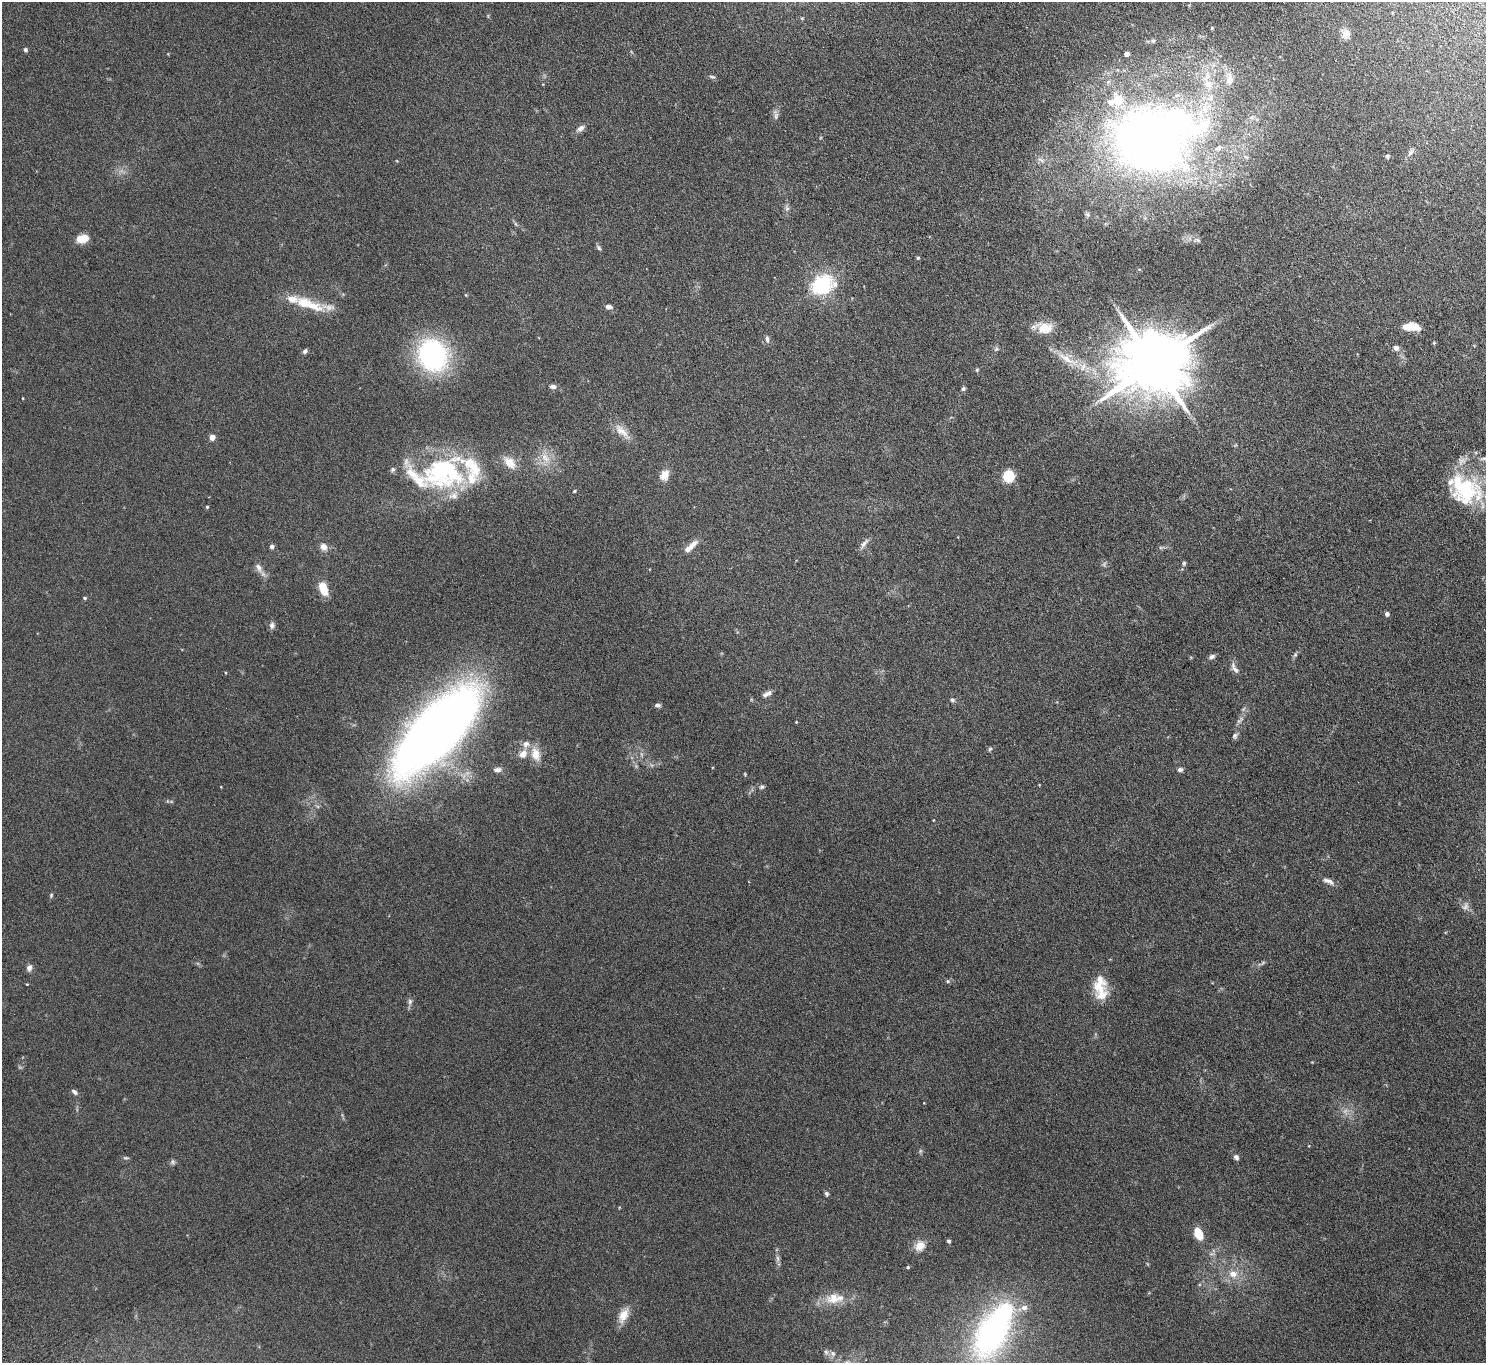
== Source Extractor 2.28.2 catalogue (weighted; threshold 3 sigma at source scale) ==
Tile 10 of 4 x 4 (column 2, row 3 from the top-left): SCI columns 1536-3019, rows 1565-2925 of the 6036 x 5989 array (HDU 1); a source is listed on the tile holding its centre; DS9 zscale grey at full resolution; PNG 1488 x 1365 px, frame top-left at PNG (2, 2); no overlay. Shown black and unused: <1% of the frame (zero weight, under 4 of 8 exposures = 3% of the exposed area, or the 3 px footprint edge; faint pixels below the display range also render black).
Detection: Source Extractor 2.28.2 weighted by HDU 2 'WHT'; one run over the whole footprint, this tile lists its part. Background 0.122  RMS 0.0068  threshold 0.0279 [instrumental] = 3 sigma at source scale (4.09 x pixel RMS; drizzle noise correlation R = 1.36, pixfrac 0.8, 0.05/0.05 arcsec/px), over >= 5 px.
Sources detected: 121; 3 too faint to see at this stretch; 2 inside a brighter object's white glare — not listed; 18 inside a brighter listed object's ellipse — not listed separately; the other 98 listed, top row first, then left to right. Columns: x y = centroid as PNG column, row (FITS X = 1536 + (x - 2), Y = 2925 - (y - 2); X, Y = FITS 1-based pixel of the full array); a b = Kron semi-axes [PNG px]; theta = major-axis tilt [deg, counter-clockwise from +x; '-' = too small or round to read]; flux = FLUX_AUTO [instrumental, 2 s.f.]
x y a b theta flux
1346 34 12 10 58 3.8
1153 40 6 5 - 1
25 50 5 5 - 1.2
1126 54 4 4 - 3.2
712 77 9 4 -8 1.2
1207 77 18 9 61 7.6
1229 79 18 9 -87 6.8
1118 100 13 10 -73 13
776 116 11 6 82 2
580 128 10 7 38 2.7
1151 141 45 34 13 860
1219 148 11 7 30 2.7
1411 152 11 5 60 1.8
1387 156 4 4 - 1.5
787 208 8 6 -70 1.5
82 238 14 9 13 7.1
1198 240 7 4 -19 0.88
599 248 8 5 -53 1.1
918 258 4 4 - 0.83
822 285 8 7 - 180
466 295 4 4 - 0.56
313 306 28 13 -26 12
609 307 8 6 -7 2
1410 327 16 8 1 9.2
1045 328 20 14 0 9.5
767 339 9 5 -87 1.7
1434 343 5 4 - 0.63
1396 348 6 6 - 2.4
996 349 7 4 45 1.1
305 351 7 5 61 1.2
433 355 37 31 -65 83
1067 359 38 9 -27 14
1154 363 20 16 20 5600
977 370 5 4 - 0.77
553 386 7 5 0 2.1
963 389 5 5 - 1.2
23 398 3 2 - 0.38
622 431 23 10 -42 6.9
212 437 4 4 - 7.3
545 458 12 9 -43 6
1484 459 14 4 -1 2
509 463 17 10 -46 7.7
392 469 6 6 - 1.3
442 470 53 35 66 63
664 475 14 10 65 5.4
1009 476 8 8 - 20
1464 487 46 31 -20 52
574 491 4 3 - 0.75
207 507 4 4 - 0.76
864 543 17 5 52 2.5
272 546 5 5 - 1.7
691 546 21 6 43 5.2
323 547 9 7 -56 3.8
1184 563 6 5 - 0.87
259 567 14 8 -64 3.6
323 588 16 9 -69 9.2
84 598 4 4 - 0.74
1387 614 4 4 - 2.2
272 625 9 6 -87 2.1
1295 655 6 5 - 0.95
1212 657 7 5 15 1.7
1234 668 16 6 -59 2.6
765 695 9 7 34 1.8
952 700 6 5 - 1.1
658 705 7 5 -2 1.5
796 722 3 3 - 0.4
437 731 82 32 47 730
1235 736 8 6 59 1.5
990 749 6 5 - 0.91
523 754 11 9 52 5.1
535 754 18 11 -78 7.9
1180 769 7 5 21 1.5
497 770 10 6 4 2.4
762 787 7 5 6 1.2
1328 881 16 6 -23 3
51 895 6 4 66 0.75
1465 906 11 8 50 2.6
1263 963 7 4 46 1
29 968 7 6 - 2.7
1099 980 25 14 -62 9.5
948 981 5 5 - 0.84
27 984 3 2 - 0.41
410 1001 8 6 77 1.6
74 1092 8 5 -44 1.8
1236 1157 7 5 -64 1.8
126 1158 8 4 -6 0.91
173 1162 7 5 -48 1.2
826 1194 6 4 -57 1.2
1198 1234 14 8 -65 8.5
949 1241 4 4 - 1.4
920 1246 15 12 45 5.8
778 1258 9 4 -81 1.6
908 1267 4 4 - 0.69
1233 1274 11 10 - 5.7
834 1298 21 16 3 11
623 1315 20 11 63 6.9
992 1332 60 39 60 120
833 1353 8 7 - 1.9
Isophote crosses this tile's border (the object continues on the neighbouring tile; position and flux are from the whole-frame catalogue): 1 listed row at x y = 1484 459